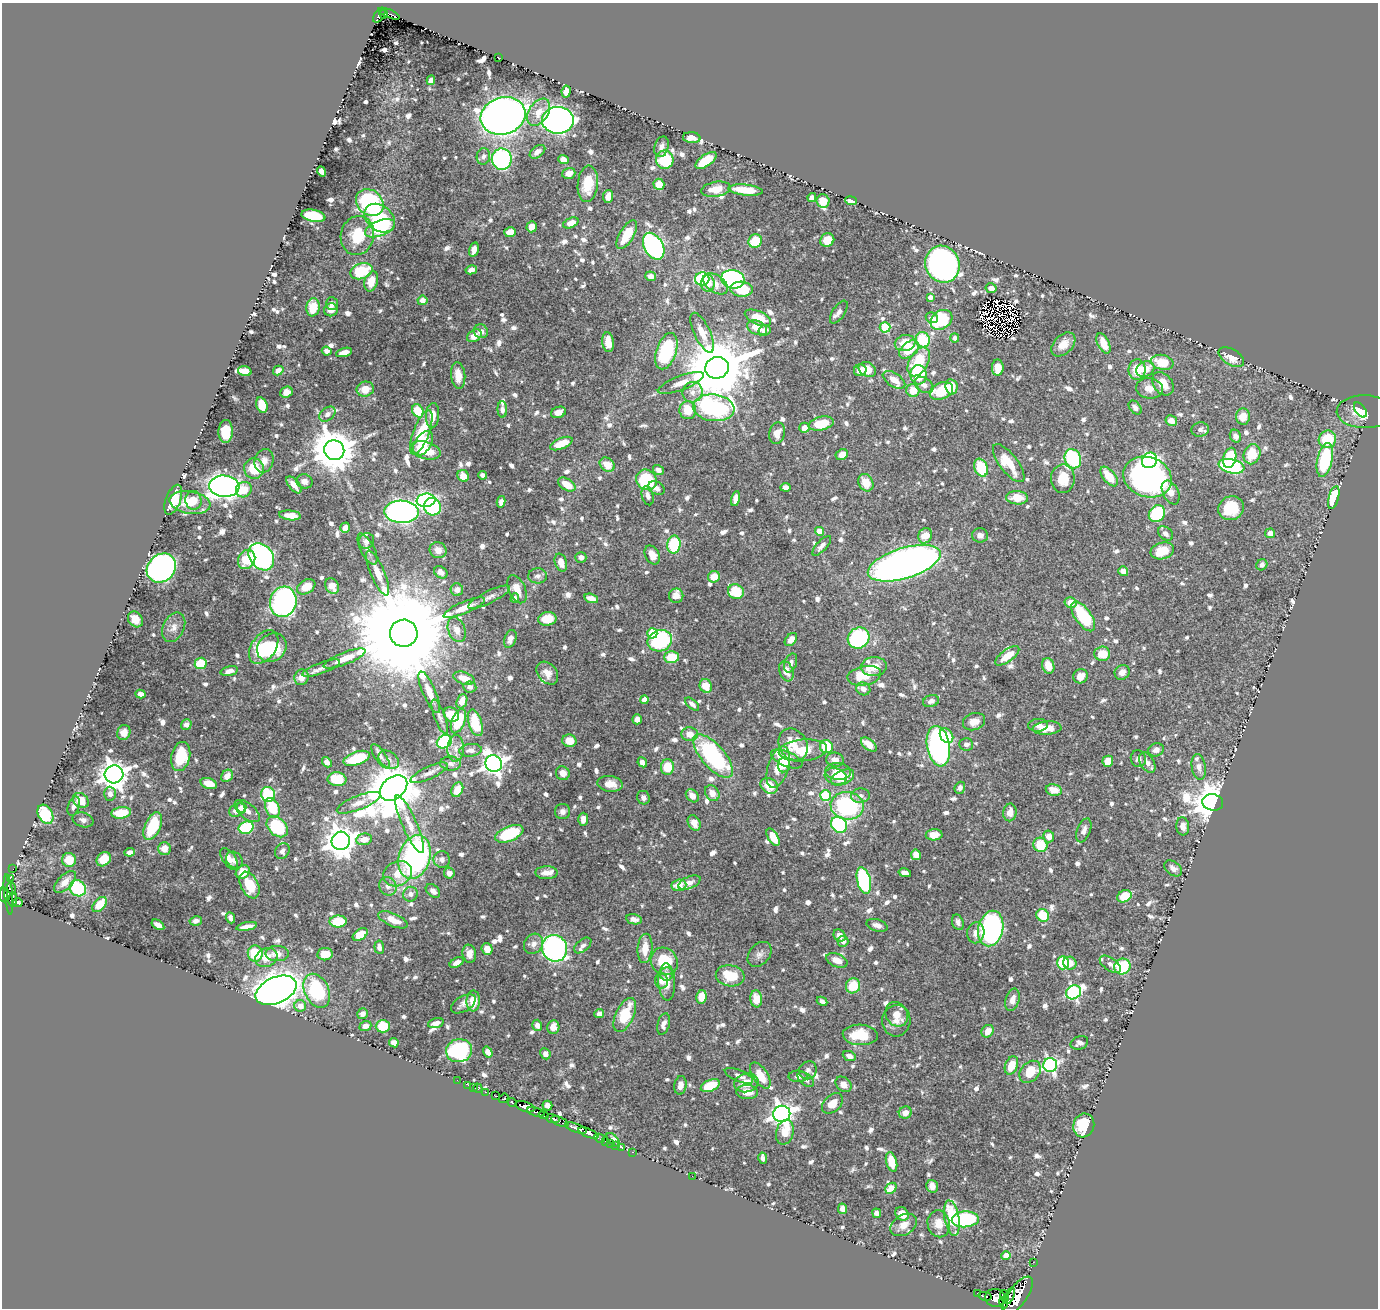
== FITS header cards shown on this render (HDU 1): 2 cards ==
NAXIS1  =                 1376
NAXIS2  =                 1306

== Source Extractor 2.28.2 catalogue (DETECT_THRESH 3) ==
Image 1376 x 1306 px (HDU 1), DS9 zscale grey, 1 PNG px = 1 image px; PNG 1380 x 1310 px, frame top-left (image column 1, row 1306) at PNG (2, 3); each listed source drawn as its Kron ellipse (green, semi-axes under 4 px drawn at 4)
Background 0.696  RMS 0.0062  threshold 0.0185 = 3 sigma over >= 5 px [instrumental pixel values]
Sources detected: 1043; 7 with non-positive FLUX_AUTO (blend fragments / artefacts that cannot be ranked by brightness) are neither listed nor drawn; of the other 1036, the 500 brightest by FLUX_AUTO listed and drawn (536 fainter detections omitted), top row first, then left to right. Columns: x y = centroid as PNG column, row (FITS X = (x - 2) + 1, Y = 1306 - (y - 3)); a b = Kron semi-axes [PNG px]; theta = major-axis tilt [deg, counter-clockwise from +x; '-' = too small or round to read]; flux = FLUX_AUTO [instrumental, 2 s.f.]
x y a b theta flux
384 14 4 4 - 67
389 14 11 3 -23 54
379 16 8 4 53 90
498 57 2 2 - 3.7
431 80 5 4 - 2.1
566 91 6 4 82 3
539 112 15 9 56 6.2
503 116 23 18 17 360
558 120 16 13 0 230
692 138 9 5 -5 2.6
661 147 10 7 74 2.3
537 152 9 5 37 2.4
483 156 8 6 81 1.8
502 159 10 10 - 62
563 159 5 4 - 2.8
665 160 9 8 - 20
706 160 12 5 35 16
322 171 5 4 - 3
569 173 6 5 - 3.3
588 184 18 10 84 13
659 184 6 5 - 7.5
716 189 15 7 9 6.3
745 190 17 5 -5 9.7
608 196 6 5 - 3.5
812 197 4 4 - 2
823 201 6 6 - 5.6
851 201 6 4 -8 6.6
370 203 15 12 -43 58
313 216 12 6 -11 21
380 218 17 12 -39 39
571 223 8 5 23 4
532 227 5 5 - 3.5
380 228 16 7 21 19
510 232 6 5 - 5.1
357 235 19 16 76 14
627 235 16 7 59 11
827 240 7 6 - 9.1
755 241 7 6 - 11
654 246 14 9 -61 120
474 249 7 4 75 3.3
942 264 19 17 -65 180
471 270 6 4 12 2.4
361 271 11 7 18 23
651 276 5 5 - 2.3
702 279 7 6 - 27
733 279 12 9 -14 75
371 281 10 6 72 6.5
708 283 8 6 -88 4.3
716 284 14 8 -34 4.3
991 288 5 5 - 3
741 289 11 7 -3 12
930 297 4 4 - 2.3
422 300 5 5 - 3.9
332 303 6 6 - 2
313 307 9 6 83 8.6
331 310 7 6 - 3.3
839 312 13 6 57 1.9
758 318 14 6 -23 8.3
932 318 6 5 - 1.8
941 320 12 9 36 33
885 327 5 5 - 26
757 328 10 7 -24 6.4
764 330 6 5 - 2.2
481 331 7 6 - 2.9
702 333 22 8 -64 4.5
474 336 8 5 34 5.1
955 338 4 4 - 2.1
923 340 8 7 - 21
608 342 10 5 -82 5.9
905 343 10 8 12 8.3
1103 343 11 5 -65 6.6
1063 344 14 9 44 5
909 349 11 7 40 14
327 351 5 4 - 2
666 351 19 10 72 32
344 352 8 4 16 3.5
1231 357 14 8 -31 5.5
919 362 16 9 61 21
1162 362 11 7 -12 10
717 368 12 10 16 4100
998 368 8 6 87 4.7
867 369 9 7 -30 6.7
1145 369 9 7 29 6
278 370 5 4 - 3.1
860 370 6 5 - 3.5
1137 370 10 8 -89 9.8
245 371 7 5 -17 5.6
458 375 13 7 -84 5.6
918 375 9 8 - 22
894 380 12 6 -32 4.4
681 383 24 7 21 5.2
1163 384 13 9 -51 6.2
924 385 10 7 -34 2.7
951 387 8 6 -81 7.2
1149 388 13 10 -5 4.4
365 389 9 7 18 5.6
913 390 6 6 - 7.4
941 391 12 8 21 15
286 392 6 5 - 3.1
692 392 10 10 - 3.4
262 405 8 5 -74 7.6
714 408 21 13 -7 89
1135 408 8 5 -50 2.5
502 409 8 5 -88 1.9
688 410 9 8 - 10
1360 410 8 5 -52 2.2
418 411 7 5 -59 15
558 412 8 5 19 3.6
1365 412 28 16 -1 8
327 414 9 6 39 2.1
433 416 13 6 87 5.4
1243 416 8 7 - 5.9
1171 421 6 5 - 4.2
821 424 12 6 12 13
804 428 5 5 - 4.3
1200 429 8 7 - 1.8
226 432 11 7 88 12
421 432 24 8 70 19
777 433 11 7 77 4.1
1235 436 6 5 - 2
1327 439 9 8 - 17
423 443 13 8 58 13
561 443 12 5 23 8.4
334 450 10 10 - 1500
426 450 15 8 -16 11
1252 454 10 8 69 14
842 455 6 5 - 3.7
1230 458 10 6 76 16
1073 459 10 8 -67 55
1149 460 8 7 - 61
1325 460 17 7 78 34
264 461 12 9 76 3.1
1009 463 23 9 -52 12
607 465 8 6 -34 6.1
1231 466 13 7 -12 43
254 468 10 9 - 9.7
981 468 9 6 -68 16
658 470 6 4 -34 2.8
483 475 4 4 - 2.6
463 476 6 5 - 5.4
1109 476 12 6 -51 9
1148 477 25 20 -20 140
1063 479 14 12 89 8.3
646 480 11 9 -47 30
304 481 8 7 - 2.4
866 483 9 7 -62 6.4
567 484 9 5 -31 7.3
294 485 10 5 -50 3.9
224 486 15 10 -4 210
785 487 5 4 - 3
656 488 9 6 -26 2.2
244 490 8 7 - 6.9
1171 492 13 7 -64 4.8
648 496 10 5 -74 2
1017 498 11 6 -3 7.4
1334 498 12 5 75 18
735 499 8 4 78 2.9
173 500 15 7 69 12
193 500 9 8 - 4.7
426 500 9 6 7 83
190 502 21 11 -9 9.2
501 502 6 4 77 2.1
432 507 9 8 - 32
1231 508 13 12 - 11
402 512 17 11 -1 170
1157 514 9 7 52 24
290 515 11 5 -6 5
345 528 5 5 - 3.1
820 531 4 4 - 8.9
1166 533 8 6 -40 1.7
1270 533 5 4 - 2.7
980 535 8 7 - 1.9
925 536 8 6 65 6.9
366 541 8 7 - 2
674 545 9 6 81 28
822 546 12 5 46 2.3
367 549 17 7 -63 2.6
438 550 8 8 - 3.4
1162 551 12 8 15 10
652 555 10 7 -63 3.9
261 557 15 11 -50 96
581 557 5 5 - 2.1
247 560 10 8 61 9.8
561 562 9 6 -73 3.8
904 563 38 15 17 330
1262 565 6 5 - 1.7
161 568 15 13 44 220
1123 571 5 4 - 3.4
441 572 7 5 -37 2.8
378 573 24 7 -67 5.7
538 576 9 7 3 2.2
714 577 6 5 - 5.6
332 586 8 6 -57 4.5
306 587 10 6 33 6.9
517 589 15 8 -65 6.3
457 590 6 6 - 2.6
736 592 8 7 - 13
676 596 7 7 - 2.5
489 597 23 6 26 2.8
515 598 5 4 - 1.8
591 598 7 4 -17 3.8
283 602 15 13 74 100
1071 602 6 5 - 4.3
464 608 22 6 23 5.5
1083 616 17 8 -54 27
135 619 9 7 -52 5.4
547 619 9 6 9 8.4
174 627 15 10 63 3.6
457 630 13 8 -69 3.7
404 633 14 13 - 17000
652 633 5 5 - 15
859 638 11 10 - 69
510 639 9 5 71 2.8
791 639 7 5 50 2.9
660 641 12 10 22 48
264 647 19 12 54 23
272 648 15 13 41 23
1102 654 8 7 - 8.5
1007 656 14 6 37 7.7
671 657 7 6 - 12
345 658 22 6 21 5.8
201 663 6 5 - 15
791 663 10 6 70 1.7
1048 666 8 6 -75 5.6
874 667 13 9 6 5.2
321 668 20 5 20 2.5
229 671 9 4 14 2.7
786 671 10 6 -70 4.2
1122 672 8 7 - 3
547 673 13 9 -50 4
864 676 17 9 11 10
1081 676 7 7 - 3.8
301 677 8 7 - 4.7
464 678 11 6 -20 5.5
706 686 7 6 - 7.8
470 687 6 5 - 1.9
863 689 7 6 - 2.4
429 692 22 6 -67 5.1
140 694 5 4 - 2.3
645 700 4 4 - 4.4
462 701 7 5 68 4.5
931 701 8 6 18 2
692 704 8 4 -42 2
451 715 8 6 -38 8.1
440 717 18 5 -69 2.1
637 719 5 5 - 2.5
458 721 13 6 69 18
974 722 11 8 18 3.9
475 723 14 6 -73 13
186 725 5 5 - 2.2
1038 725 10 6 2 2.3
1047 728 14 6 4 6.1
124 732 7 6 - 3
690 734 8 7 - 4.5
946 736 8 6 -54 9.3
569 741 7 6 - 6.2
444 742 8 6 33 39
966 744 7 6 - 1.9
793 745 17 14 -57 8.1
869 745 9 5 -41 6.3
938 746 20 11 -80 140
826 747 6 6 - 18
456 748 13 8 90 2.9
471 750 11 6 7 2.3
803 750 24 11 5 12
1156 750 8 6 23 2.3
181 756 15 9 78 16
380 756 14 5 -56 1.9
713 756 27 11 -49 59
357 758 14 6 19 14
787 759 17 7 -23 9.9
1138 759 8 7 - 1.9
389 760 11 8 -36 2.6
835 760 8 7 - 3.7
1108 761 5 5 - 5.7
327 762 6 4 -50 2.2
642 762 5 4 - 2.5
451 763 10 7 -3 1.9
1147 763 11 6 -60 3
494 764 8 8 - 260
784 765 8 6 83 3.3
667 767 8 6 89 11
778 767 21 10 73 7
1199 767 13 7 -82 2.4
838 771 13 8 -5 4.7
429 773 20 6 25 2.7
563 773 7 6 - 3.1
114 774 9 9 - 470
227 776 6 5 - 4
836 776 11 8 -18 5.6
843 778 12 7 25 9.9
337 779 9 7 -7 13
209 784 8 5 -19 5
610 784 13 8 -8 4.5
769 786 9 7 -34 7.7
394 788 15 11 38 2300
960 788 6 5 - 1.9
457 790 7 5 63 6.5
1054 790 8 5 -12 4.6
712 793 8 6 -53 3.6
110 794 7 6 - 2.1
268 794 7 7 - 25
825 795 5 5 - 31
692 796 7 5 -47 3.6
860 796 9 7 5 2
643 798 7 6 - 1.9
81 800 8 7 - 7.7
1213 802 10 8 -7 1100
359 803 23 7 21 3.9
74 806 10 5 71 2.3
847 806 16 14 -8 52
241 808 5 5 - 1.9
272 808 10 7 -68 15
237 810 8 6 26 4.1
247 811 15 7 -39 3.4
563 811 7 7 - 1.8
1010 812 9 6 82 4.2
121 813 10 5 7 13
45 814 10 7 -62 20
583 819 6 5 - 2.9
83 820 11 7 -15 1.8
694 823 8 6 -63 3.3
410 824 31 7 -66 5.3
839 825 8 7 - 44
153 826 15 7 66 20
1183 826 9 6 -83 3.4
277 827 12 8 -43 32
246 828 7 6 - 24
1084 830 12 6 69 2.7
509 834 15 7 22 29
934 835 8 5 2 4.5
1049 836 6 5 - 4.2
773 837 10 5 -60 6.9
364 839 8 5 10 4.2
341 841 9 9 - 610
1040 845 7 7 - 11
164 849 6 6 - 4.9
282 851 8 7 - 1.8
130 852 5 4 - 2.6
916 855 5 5 - 5.1
415 857 22 15 73 93
104 859 8 6 44 7.6
229 859 12 6 -56 2.5
69 860 7 6 - 7.7
234 860 9 7 -45 1.8
442 860 8 8 - 1.9
1173 868 10 6 -37 2.4
13 869 2 2 - 3.7
243 872 7 6 - 5.7
449 873 5 5 - 2.1
546 873 11 6 -1 3.3
905 873 6 4 -14 2.8
397 874 15 12 28 7.3
10 878 4 3 - 12
864 881 13 6 -77 54
65 882 14 7 45 3.9
689 883 12 6 23 2.3
250 885 14 8 -64 11
679 885 7 6 - 6.6
388 886 9 8 - 2.4
11 888 6 2 -71 36
78 888 8 7 - 23
433 891 8 5 -43 2.3
8 894 20 4 -84 92
410 894 7 7 - 1.9
4 895 7 4 -86 250
1124 896 7 6 - 12
13 899 7 3 84 71
18 903 5 3 - 14
100 905 9 5 48 6.4
1043 915 7 6 - 14
230 918 6 4 -68 1.8
634 919 8 5 -12 1.8
393 920 16 6 -23 5.5
196 921 6 4 11 1.8
338 922 8 6 -1 15
958 922 8 5 -70 1.8
158 925 7 4 -34 3.1
877 925 11 6 -17 2.6
247 926 10 4 11 2.8
991 929 18 12 77 100
976 933 10 8 80 3
360 935 8 5 36 7.8
840 935 6 5 - 3.7
843 941 5 5 - 2
534 944 10 9 - 2.9
583 945 10 6 40 1.7
379 947 7 4 -84 2
555 948 13 12 - 100
645 948 15 7 85 6.5
487 949 6 5 - 4
255 954 8 7 - 14
277 954 12 7 0 3.6
325 954 7 6 - 6.2
469 954 9 6 -80 3.9
759 954 14 10 49 2.4
266 958 11 9 26 5.4
837 960 11 6 -24 4.2
664 961 14 13 - 17
457 963 7 4 29 2.3
1063 963 6 6 - 15
1070 963 7 6 - 5.5
1110 964 12 6 -34 2
1122 966 8 7 - 29
667 974 6 6 - 2.2
730 976 14 10 -9 12
661 981 8 6 -79 2.6
667 982 18 8 -87 4.7
853 986 7 7 - 11
276 990 21 13 24 520
317 991 18 12 -64 29
1074 992 8 6 32 79
701 997 7 5 80 6.7
756 999 8 6 -84 5.7
1012 1000 11 6 73 3.1
473 1001 10 7 88 6.8
822 1001 5 4 - 1.8
463 1004 13 7 31 2.3
300 1006 6 5 - 3.7
363 1014 5 5 - 2.1
599 1014 5 4 - 2.3
897 1014 13 11 -58 4.9
625 1015 18 9 65 15
896 1021 15 14 - 4.9
436 1023 8 4 17 2.6
664 1024 11 6 75 2.4
537 1025 6 5 - 2
365 1026 6 5 - 2.6
383 1026 7 6 - 11
553 1027 7 6 - 3.8
988 1031 7 5 53 4.3
860 1035 17 10 -4 13
394 1043 5 4 - 3.6
1079 1043 9 6 22 2
459 1051 13 11 12 54
488 1052 6 4 -56 2.7
545 1054 6 5 - 2.1
849 1056 7 5 -23 1.9
1011 1065 9 6 68 9.2
1050 1065 7 7 - 94
808 1070 9 8 - 1.8
1030 1072 12 9 47 11
760 1075 15 7 -57 7.8
739 1076 15 5 -23 2.2
798 1076 9 5 -1 1.8
457 1080 2 2 - 4.1
806 1080 9 5 -41 1.8
746 1083 12 9 12 6.9
843 1084 9 6 -42 3.1
468 1085 2 2 - 3.6
680 1085 9 6 82 2.8
710 1086 10 5 22 15
473 1087 2 2 - 3.3
478 1088 5 3 - 25
485 1092 4 2 - 24
747 1092 11 7 -4 4.6
496 1096 4 3 - 10
504 1098 5 2 - 39
512 1102 4 3 - 140
832 1103 12 8 43 6
547 1106 5 5 - 3
525 1107 10 5 -17 700
536 1112 9 3 -16 220
905 1113 6 6 - 3.1
782 1114 8 8 - 310
544 1115 5 3 - 170
553 1119 7 3 -13 290
560 1122 9 4 -23 76
1084 1125 12 10 72 14
576 1128 11 3 -19 400
785 1132 12 8 75 7.1
588 1133 11 4 -22 410
600 1138 6 3 -28 40
613 1140 8 4 -47 2.9
606 1141 3 2 - 8.4
610 1143 2 2 - 5.8
616 1145 3 2 - 16
622 1147 3 3 - 13
633 1152 3 2 - 8.5
763 1158 6 4 -76 1.7
892 1162 10 5 -75 9
692 1176 2 2 - 58
932 1186 6 5 - 2.6
891 1188 6 4 39 7.9
842 1209 5 4 - 3.3
877 1213 5 4 - 2.5
902 1214 7 6 - 4.8
952 1218 18 7 -80 18
965 1219 13 8 4 43
939 1224 13 11 -77 5.4
904 1225 14 10 31 4.1
1006 1256 4 4 - 7.6
1033 1262 2 2 - 3.9
978 1293 3 3 - 46
985 1296 7 3 -12 55
1004 1296 6 4 -75 37
1010 1296 9 3 67 360
1018 1296 22 9 54 1500
995 1298 10 9 - 750
1003 1303 6 3 -80 19
At the frame edge (FLAGS 8, measured only in part): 1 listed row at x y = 4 895
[536 fainter detections neither listed nor drawn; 7 non-positive-flux detections neither listed nor drawn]